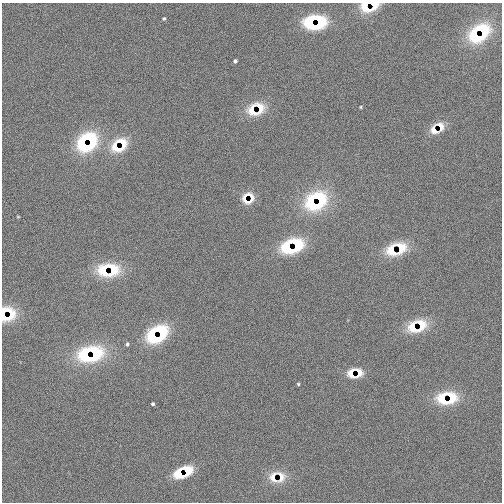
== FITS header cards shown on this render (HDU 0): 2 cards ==
NAXIS1  =                  500
NAXIS2  =                  500

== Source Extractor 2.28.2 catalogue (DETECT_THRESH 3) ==
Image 500 x 500 px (HDU 0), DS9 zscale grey, 1 PNG px = 1 image px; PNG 504 x 504 px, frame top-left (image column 1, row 500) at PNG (2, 3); no overlay
Background -0.0154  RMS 1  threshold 3.02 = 3 sigma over >= 5 px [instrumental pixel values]
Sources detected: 46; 39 with non-positive FLUX_AUTO (blend fragments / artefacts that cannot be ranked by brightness) are not listed; the other 7 listed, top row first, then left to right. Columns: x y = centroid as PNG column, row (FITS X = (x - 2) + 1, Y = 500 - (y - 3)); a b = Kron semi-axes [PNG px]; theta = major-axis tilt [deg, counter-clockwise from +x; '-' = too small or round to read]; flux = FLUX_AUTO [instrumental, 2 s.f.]
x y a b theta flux
164 18 4 4 - 91
235 61 4 4 - 140
361 107 4 2 - 59
18 217 4 2 - 49
127 344 5 5 - 110
298 384 4 3 - 77
153 404 3 3 - 110
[39 non-positive-flux detections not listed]